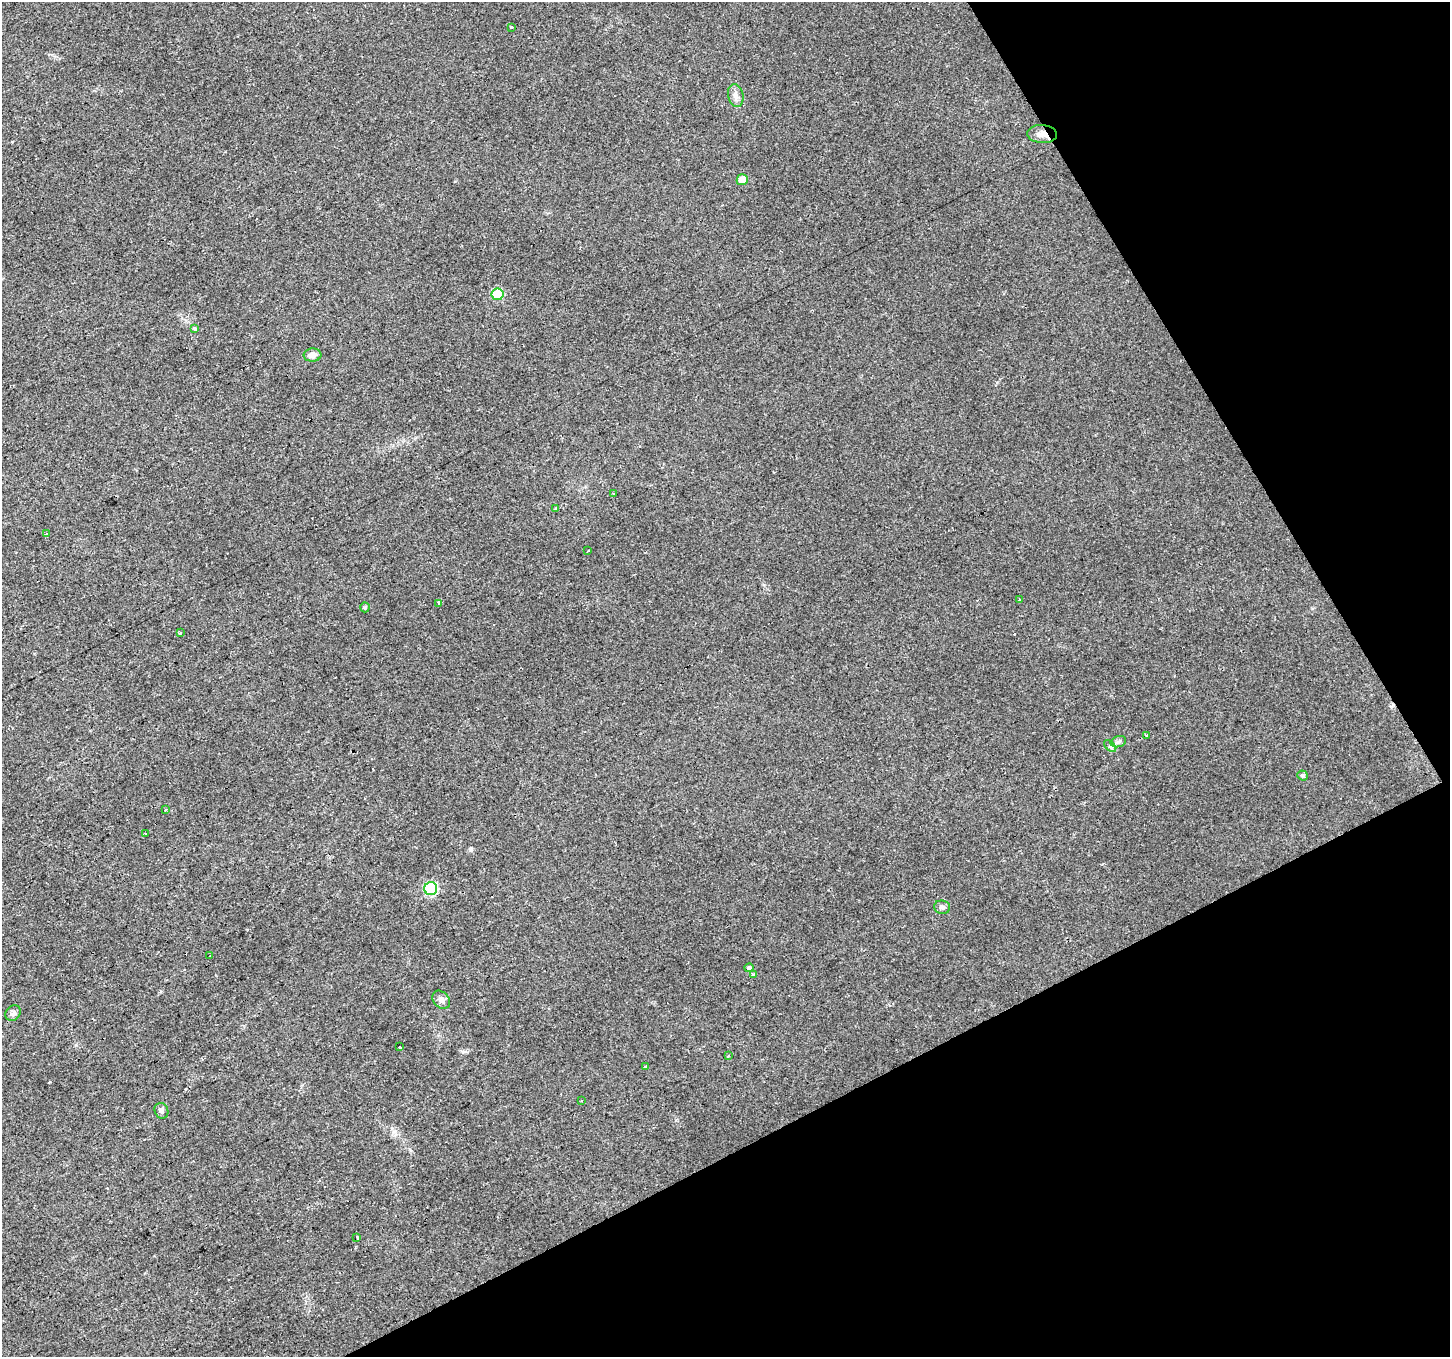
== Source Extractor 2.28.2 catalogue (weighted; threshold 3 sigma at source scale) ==
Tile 12 of 4 x 4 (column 4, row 3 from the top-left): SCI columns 4347-5794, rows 1461-2815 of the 5796 x 5687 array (HDU 1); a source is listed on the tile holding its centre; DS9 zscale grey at full resolution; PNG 1452 x 1359 px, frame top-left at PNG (2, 2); each listed source drawn as its Kron ellipse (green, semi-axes under 4 px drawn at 4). Shown black and unused: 26% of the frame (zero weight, under 2 of 3 exposures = <1% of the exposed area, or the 3 px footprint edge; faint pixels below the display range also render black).
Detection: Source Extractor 2.28.2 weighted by HDU 2 'WHT'; one run over the whole footprint, this tile lists its part. Background 0.0148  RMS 0.006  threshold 0.0271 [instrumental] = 3 sigma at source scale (4.5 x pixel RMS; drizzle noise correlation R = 1.50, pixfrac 1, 0.0396/0.0396 arcsec/px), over >= 5 px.
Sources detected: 40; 6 cosmic-ray / hot-pixel residue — neither listed nor drawn; the other 34 listed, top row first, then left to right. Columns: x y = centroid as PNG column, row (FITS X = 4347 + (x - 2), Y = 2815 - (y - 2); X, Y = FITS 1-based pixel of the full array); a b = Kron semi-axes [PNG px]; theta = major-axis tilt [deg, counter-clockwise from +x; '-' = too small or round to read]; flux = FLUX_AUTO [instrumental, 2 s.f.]
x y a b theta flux
511 27 3 3 - 3.1
736 96 12 7 -78 3.2
1042 134 15 9 -4 4.8
742 180 5 5 - 8
498 294 6 6 - 29
194 329 3 3 - 16
312 355 9 6 5 3.8
614 493 2 2 - 0.67
556 509 4 4 - 0.92
47 534 4 3 - 0.99
588 551 2 2 - 0.5
1019 599 3 3 - 2.4
439 603 3 3 - 12
365 607 5 4 - 0.85
180 633 4 3 - 2.5
1146 735 3 3 - 2.4
1118 742 8 5 17 1.5
1110 746 7 4 -46 1.2
1303 775 5 5 - 1.4
166 809 3 3 - 1.2
145 834 3 2 - 0.86
431 889 6 6 - 57
942 907 8 6 -6 1.9
210 955 3 2 - 0.62
749 968 4 4 - 5.6
753 974 3 3 - 2.6
441 1000 10 7 -49 2.8
13 1013 8 7 - 1.9
400 1046 3 3 - 4.7
728 1056 3 3 - 1.4
645 1066 3 3 - 3.2
582 1100 3 3 - 2.5
161 1111 8 6 -65 1.7
357 1237 3 3 - 12
Overlapping masked pixels (flux is a lower limit): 1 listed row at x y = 1042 134
Unlisted compact peaks at least as high as the median listed source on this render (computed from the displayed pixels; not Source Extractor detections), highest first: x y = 471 850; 50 1082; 394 1132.